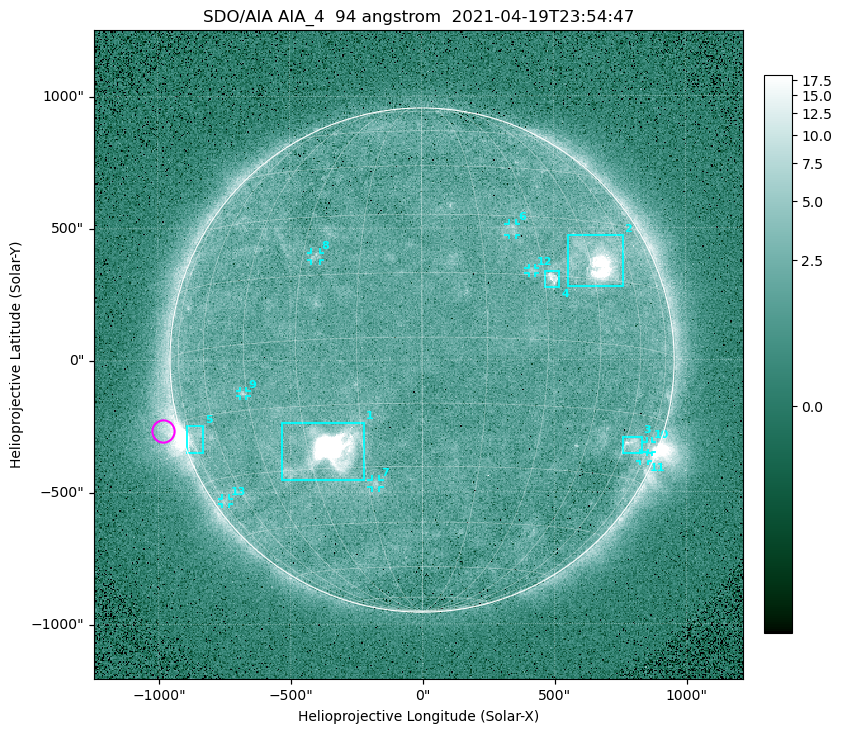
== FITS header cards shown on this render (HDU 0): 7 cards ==
TELESCOP= 'SDO/AIA '
INSTRUME= 'AIA_4   '
WAVELNTH=                   94
WAVEUNIT= 'angstrom'
DATE-OBS= '2021-04-19T23:54:47.12'
CTYPE1  = 'HPLN-TAN'
CTYPE2  = 'HPLT-TAN'

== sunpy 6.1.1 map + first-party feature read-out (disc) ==
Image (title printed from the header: SDO/AIA AIA_4  94 angstrom  2021-04-19T23:54:47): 512 x 512 px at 4.8 arcsec/px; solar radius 955 arcsec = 199 px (full disc in frame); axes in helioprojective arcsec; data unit not stated in the header (colour bar unlabelled)
Orientation: roll -0.138 deg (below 1 deg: not rotated)
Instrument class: DISC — disc imager (sunpy class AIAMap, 94 A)
Bright regions (active regions / flare kernels): reference = the median radial profile (limb darkening/brightening removed); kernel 5 px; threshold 5 sigma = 2.54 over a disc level ~1.76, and >= 1.15x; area >= 9 px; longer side >= 5 px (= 24 arcsec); searched inside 0.97 R_sun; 13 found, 13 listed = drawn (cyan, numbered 1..; 8 of them under ~33 arcsec drawn as corner ticks so the feature stays visible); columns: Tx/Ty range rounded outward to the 10 arcsec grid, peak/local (2 s.f.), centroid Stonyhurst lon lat
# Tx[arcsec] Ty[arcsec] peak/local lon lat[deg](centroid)
1 -540..-220 -460..-230 1496 -24 -26
2 550..760 280..470 39 +48 +20
3 760..830 -360..-290 4.6 +64 -22
4 460..520 270..340 6.5 +32 +14
5 -900..-830 -350..-250 6.1 -73 -19
6 330..360 470..520 2.8 +24 +26
7 -190..-160 -480..-450 3.3 -13 -34
8 -420..-380 380..410 3 -27 +20
9 -690..-660 -140..-110 3.3 -46 -11
10 850..870 -350..-310 2.8 +75 -21
11 820..860 -390..-350 2.2 +74 -24
12 400..430 330..350 2.8 +27 +16
13 -760..-730 -550..-520 2.3 -74 -35
Off-limb structures (1.02-1.3 R_sun): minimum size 50 px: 6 found; the strongest spans PA ~85..120 deg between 1.02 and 1.22 R_sun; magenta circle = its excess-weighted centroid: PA ~105 deg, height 1.06 R_sun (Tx ~-980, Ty ~-270 arcsec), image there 5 x the reference